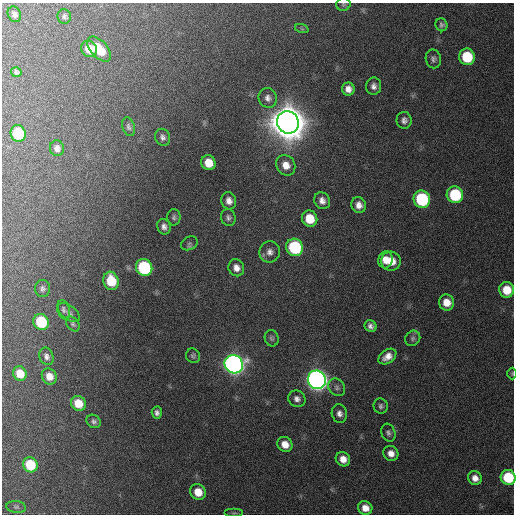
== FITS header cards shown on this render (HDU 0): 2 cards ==
NAXIS1  =                  512 / Axis length
NAXIS2  =                  512 / Axis length

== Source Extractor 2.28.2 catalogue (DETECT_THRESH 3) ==
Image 512 x 512 px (HDU 0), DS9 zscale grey, 1 PNG px = 1 image px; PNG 516 x 516 px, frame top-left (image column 1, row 512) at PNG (2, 3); each listed source drawn as its Kron ellipse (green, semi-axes under 4 px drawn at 4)
Background 470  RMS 13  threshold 39.5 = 3 sigma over >= 5 px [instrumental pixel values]
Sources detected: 74; all 74 listed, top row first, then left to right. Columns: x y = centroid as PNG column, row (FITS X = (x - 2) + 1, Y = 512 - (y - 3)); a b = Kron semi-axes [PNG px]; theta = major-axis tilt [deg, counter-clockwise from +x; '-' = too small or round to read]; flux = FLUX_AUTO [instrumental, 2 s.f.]
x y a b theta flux
343 4 7 6 - 1.8e+03
14 14 8 6 -66 3.4e+03
64 16 7 6 - 2.3e+03
442 25 6 6 - 2.3e+03
302 29 7 4 -19 1.4e+03
89 49 8 7 - 1.4e+04
99 49 15 8 -47 2.0e+04
467 57 8 7 - 4.1e+04
433 59 9 7 -79 3.1e+03
16 72 5 5 - 2.2e+03
374 86 9 7 82 4.3e+03
348 89 6 6 - 5.8e+03
268 98 10 9 - 4.8e+03
404 120 8 7 - 4.0e+03
288 122 11 10 - 3.8e+06
129 127 9 6 -70 2.6e+03
18 133 8 7 - 4.2e+04
163 137 9 7 -62 3.4e+03
57 148 8 7 - 4.2e+03
208 163 8 7 - 1.5e+04
286 165 11 9 -57 9.8e+03
455 195 8 8 - 5.8e+04
422 199 9 8 - 8.2e+04
229 201 9 7 -73 5.5e+03
322 201 9 7 -57 5.6e+03
359 205 8 7 - 5.9e+03
174 217 8 6 -90 2.5e+03
228 217 8 7 - 2.9e+03
310 219 8 7 - 2.1e+04
164 227 8 6 -66 4.1e+03
189 243 9 6 27 2.1e+03
295 247 9 8 - 8.8e+04
270 252 11 10 - 5.7e+03
385 260 8 7 - 9.3e+03
391 261 9 9 - 1.3e+04
144 267 9 8 - 9.1e+04
236 268 8 8 - 6.4e+03
111 281 9 7 -74 2.8e+04
42 288 8 7 - 3.1e+03
507 290 8 7 - 1.7e+04
447 302 8 7 - 1.1e+04
63 310 10 6 -75 2.6e+03
69 313 13 7 -38 3.2e+03
41 322 8 7 - 4.8e+04
73 324 8 6 -51 2.0e+03
371 326 6 5 - 3.5e+03
272 338 8 6 -72 2.2e+03
413 338 8 7 - 2.8e+03
46 356 9 7 -68 3.6e+03
193 356 7 7 - 2.1e+03
387 357 10 6 36 7.5e+03
234 364 9 9 - 7.0e+05
20 374 7 6 - 1.5e+04
512 374 6 4 -90 1.1e+03
49 376 8 7 - 9.0e+03
317 380 9 9 - 8.0e+05
337 387 9 7 -49 3.4e+03
297 399 9 8 - 4.4e+03
78 403 8 7 - 1.8e+04
381 406 7 7 - 2.6e+03
157 413 6 5 - 3.0e+03
339 414 9 7 -77 4.7e+03
94 421 7 6 - 2.7e+03
388 433 9 7 -70 2.8e+03
285 444 8 7 - 9.6e+03
391 453 8 7 - 6.5e+03
343 459 7 7 - 8.3e+03
30 465 8 7 - 3.7e+04
508 477 8 7 - 4.5e+04
475 478 7 6 - 6.4e+03
198 492 8 7 - 1.5e+04
16 507 10 6 -7 2.1e+03
365 508 7 6 - 8.6e+03
234 513 9 4 0 1.5e+03
At the frame edge (FLAGS 8, measured only in part): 3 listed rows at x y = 343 4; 512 374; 508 477